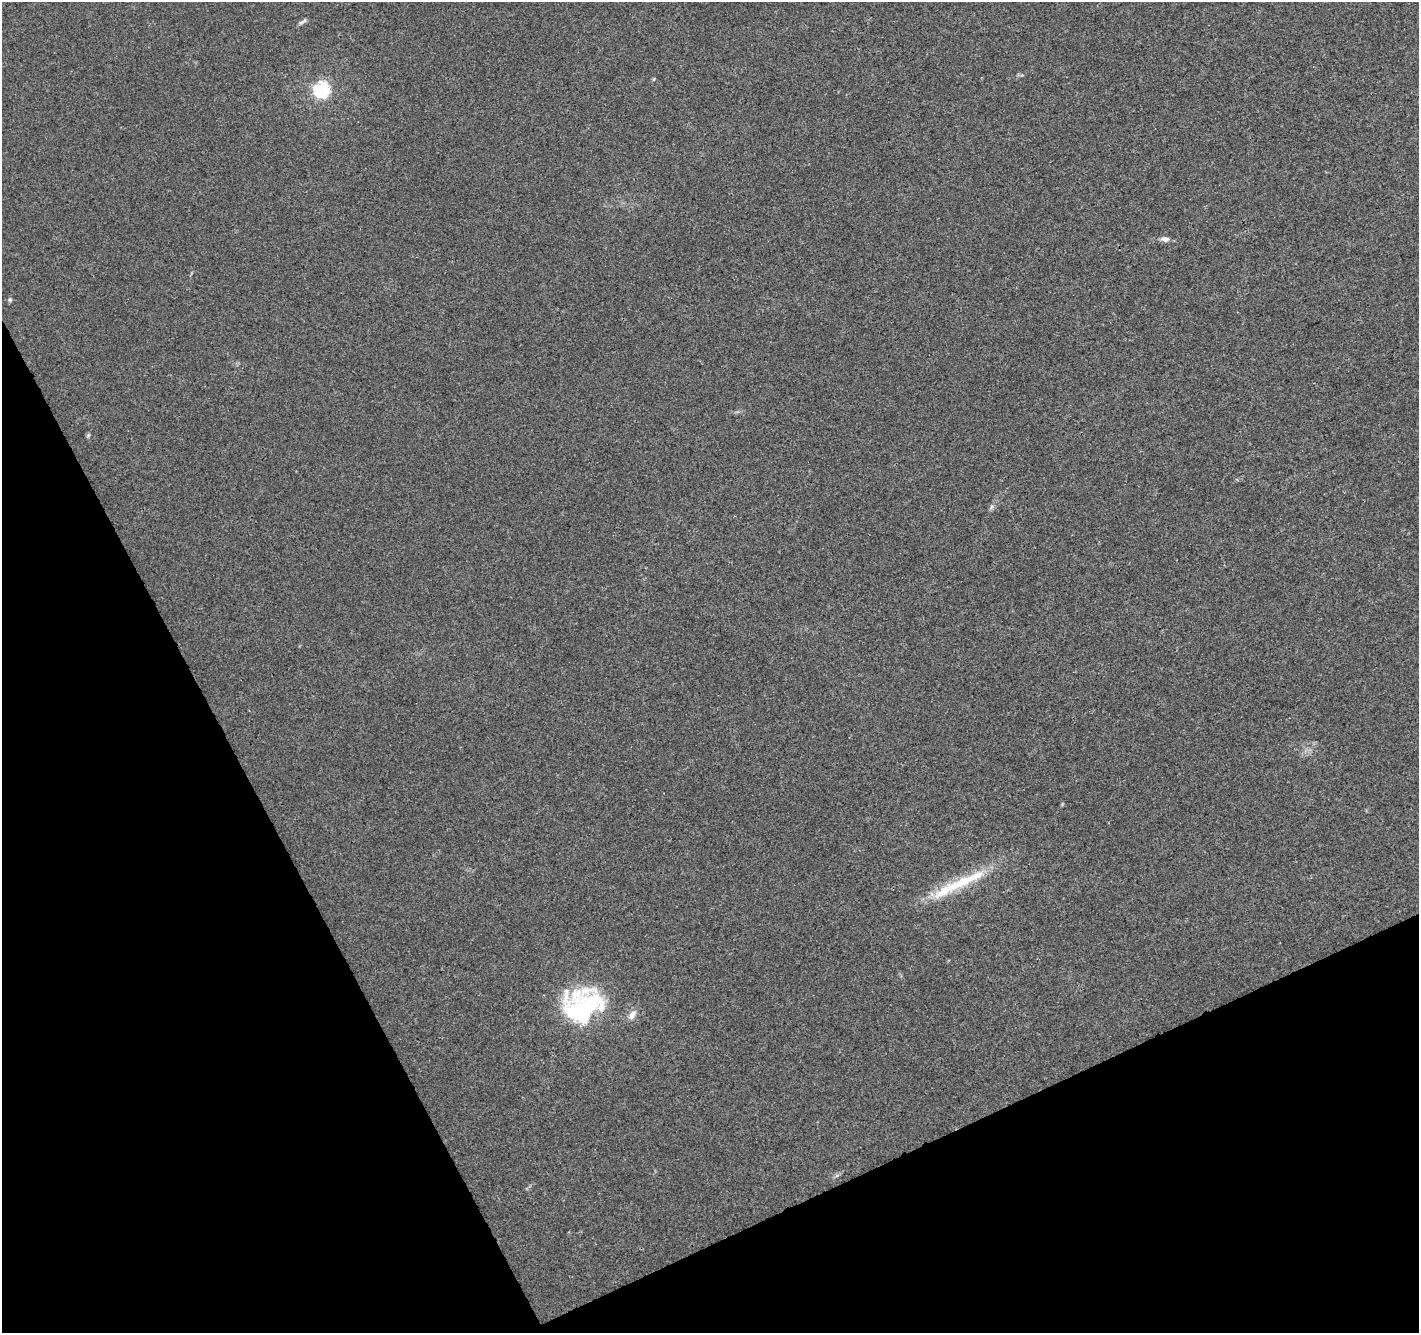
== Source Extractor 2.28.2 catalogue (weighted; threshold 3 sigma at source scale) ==
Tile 14 of 4 x 4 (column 2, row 4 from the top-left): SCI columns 1471-2887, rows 123-1453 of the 5779 x 5626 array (HDU 1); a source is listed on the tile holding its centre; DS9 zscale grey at full resolution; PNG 1421 x 1335 px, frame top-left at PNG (2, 2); no overlay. Shown black and unused: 25% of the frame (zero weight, under 3 of 4 exposures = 5% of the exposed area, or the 3 px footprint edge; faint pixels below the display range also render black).
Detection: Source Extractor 2.28.2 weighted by HDU 2 'WHT'; one run over the whole footprint, this tile lists its part. Background 0.00687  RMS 0.0026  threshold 0.0118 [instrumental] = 3 sigma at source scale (4.5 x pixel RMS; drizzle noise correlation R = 1.50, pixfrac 1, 0.0396/0.0396 arcsec/px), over >= 5 px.
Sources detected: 13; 1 inside a brighter object's white glare — not listed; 2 inside a brighter listed object's ellipse — not listed separately; the other 10 listed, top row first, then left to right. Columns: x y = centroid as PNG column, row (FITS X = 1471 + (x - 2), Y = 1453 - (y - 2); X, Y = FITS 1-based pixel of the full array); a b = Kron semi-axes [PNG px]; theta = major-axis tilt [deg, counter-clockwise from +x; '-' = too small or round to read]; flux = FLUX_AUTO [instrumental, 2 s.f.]
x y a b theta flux
301 23 7 6 - 0.57
654 79 5 3 - 0.26
322 90 7 6 - 65
1165 239 11 7 -3 1.2
10 300 5 5 - 0.53
88 435 6 4 88 0.39
991 507 7 4 71 0.5
961 883 54 13 25 13
578 1013 48 33 -1 25
632 1015 14 8 56 1.7
Overlapping masked pixels (flux is a lower limit): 1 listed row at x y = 578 1013